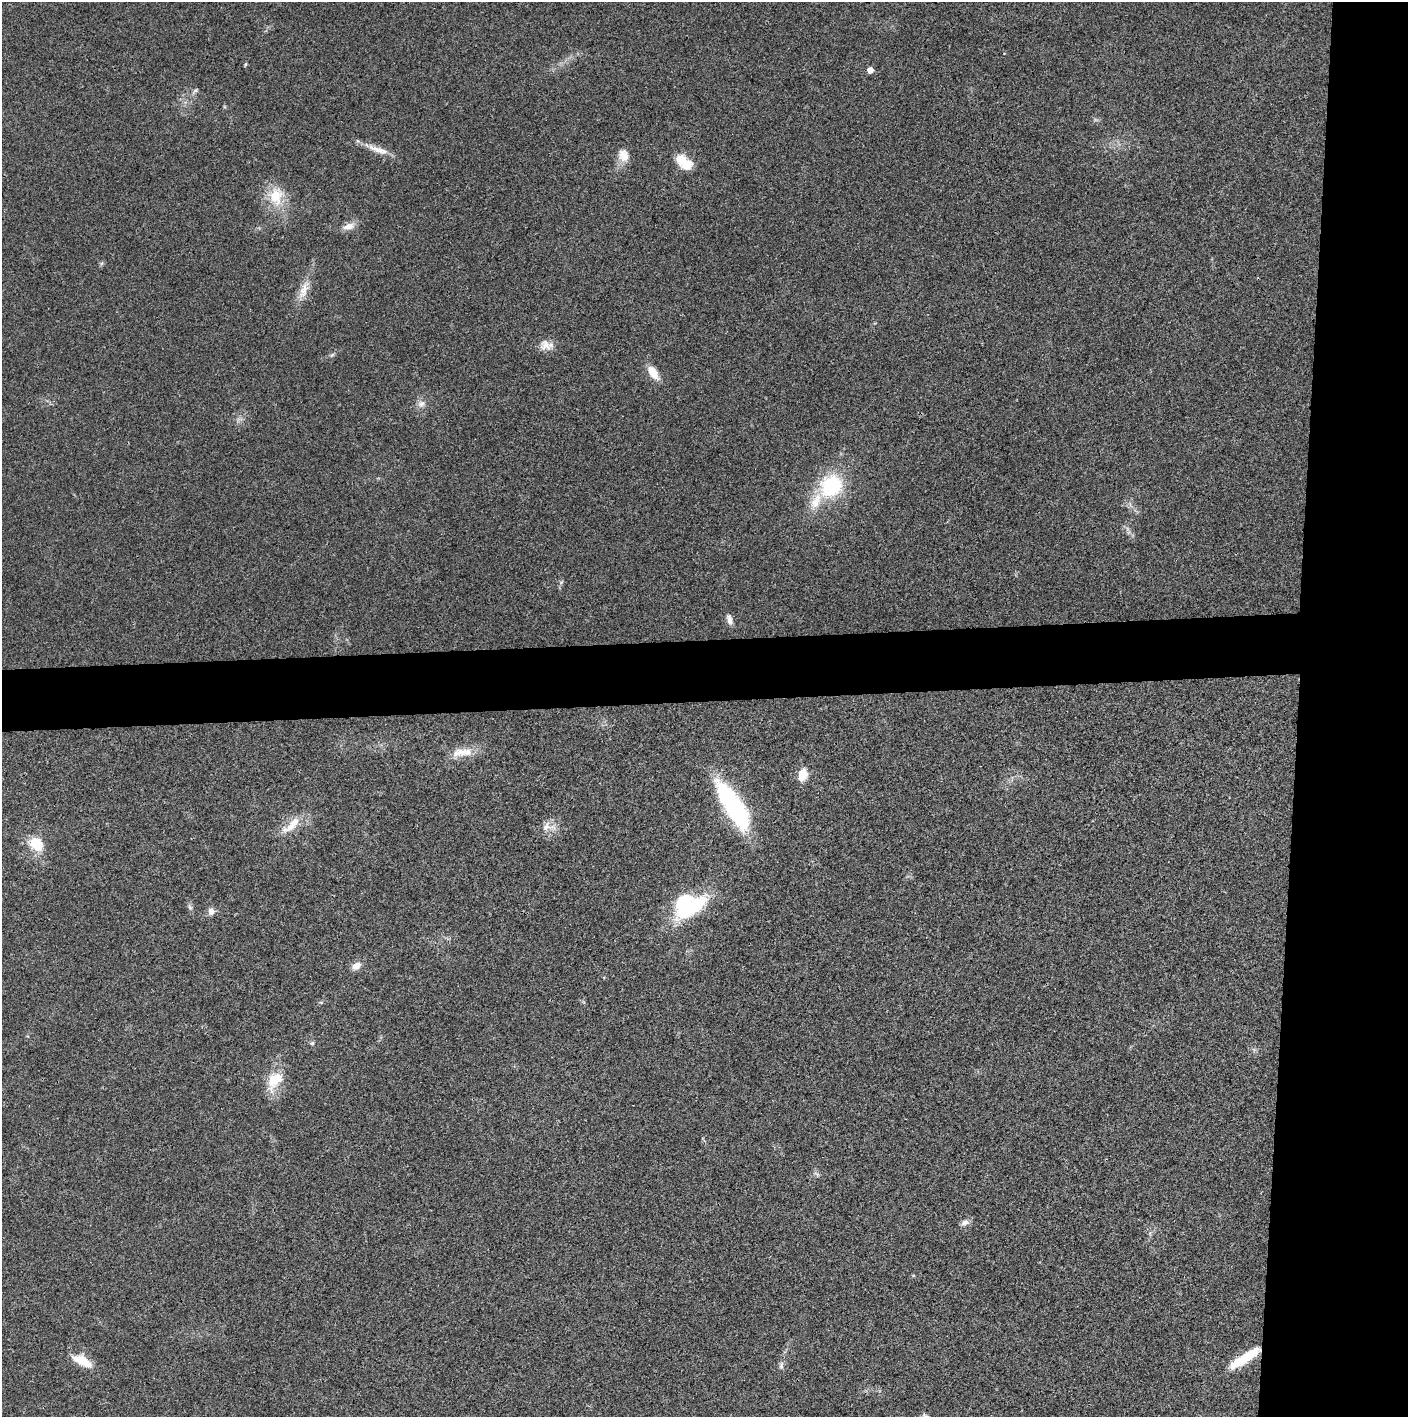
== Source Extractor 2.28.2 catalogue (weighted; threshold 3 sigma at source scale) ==
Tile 6 of 3 x 3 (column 3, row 2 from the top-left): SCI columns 2815-4220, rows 1415-2829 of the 4221 x 4243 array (HDU 1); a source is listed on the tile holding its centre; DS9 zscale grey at full resolution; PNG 1410 x 1419 px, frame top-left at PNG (2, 2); no overlay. Shown black and unused: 12% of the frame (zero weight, under 3 of 4 exposures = <1% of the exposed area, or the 3 px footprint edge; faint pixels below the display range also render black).
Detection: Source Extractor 2.28.2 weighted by HDU 2 'WHT'; one run over the whole footprint, this tile lists its part. Background 0.019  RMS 0.0051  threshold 0.0231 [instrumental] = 3 sigma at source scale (4.5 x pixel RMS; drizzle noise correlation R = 1.50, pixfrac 1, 0.05/0.05 arcsec/px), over >= 5 px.
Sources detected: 37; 2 inside a brighter object's white glare — not listed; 1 inside a brighter listed object's ellipse — not listed separately; the other 34 listed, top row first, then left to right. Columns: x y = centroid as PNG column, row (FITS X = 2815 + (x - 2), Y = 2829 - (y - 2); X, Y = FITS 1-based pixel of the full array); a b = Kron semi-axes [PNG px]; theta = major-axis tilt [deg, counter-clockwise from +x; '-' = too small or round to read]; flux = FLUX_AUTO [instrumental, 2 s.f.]
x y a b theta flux
245 65 7 3 71 0.59
870 70 5 5 - 3.8
195 90 8 5 53 1.2
378 150 33 8 -19 6.7
624 155 16 13 -70 6.3
687 165 18 12 11 7.7
276 196 26 20 -89 15
348 226 16 8 17 4.1
304 290 30 10 66 7.7
546 345 16 13 -20 5.1
332 355 7 5 44 0.97
653 373 16 9 -53 7.6
421 404 11 9 35 2.9
831 486 23 20 41 39
729 620 12 7 -72 2.7
462 752 33 11 7 9
802 774 14 9 76 8
734 808 51 15 -57 82
291 825 35 11 40 9.6
546 827 15 11 54 5
36 844 16 11 -47 15
190 907 8 5 -63 1.3
690 908 47 17 31 37
211 911 9 8 - 2.7
356 966 12 8 32 4
321 1002 6 4 17 0.67
312 1043 6 5 - 1
275 1080 28 16 56 14
817 1174 10 4 -33 1.1
965 1222 11 8 26 2.5
1245 1358 39 9 33 16
82 1361 26 10 -27 10
781 1366 12 6 90 1.7
925 1416 9 6 -31 1.4
Overlapping masked pixels (flux is a lower limit): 1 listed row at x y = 1245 1358
Isophote crosses this tile's border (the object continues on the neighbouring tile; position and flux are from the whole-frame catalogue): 1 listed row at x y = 925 1416